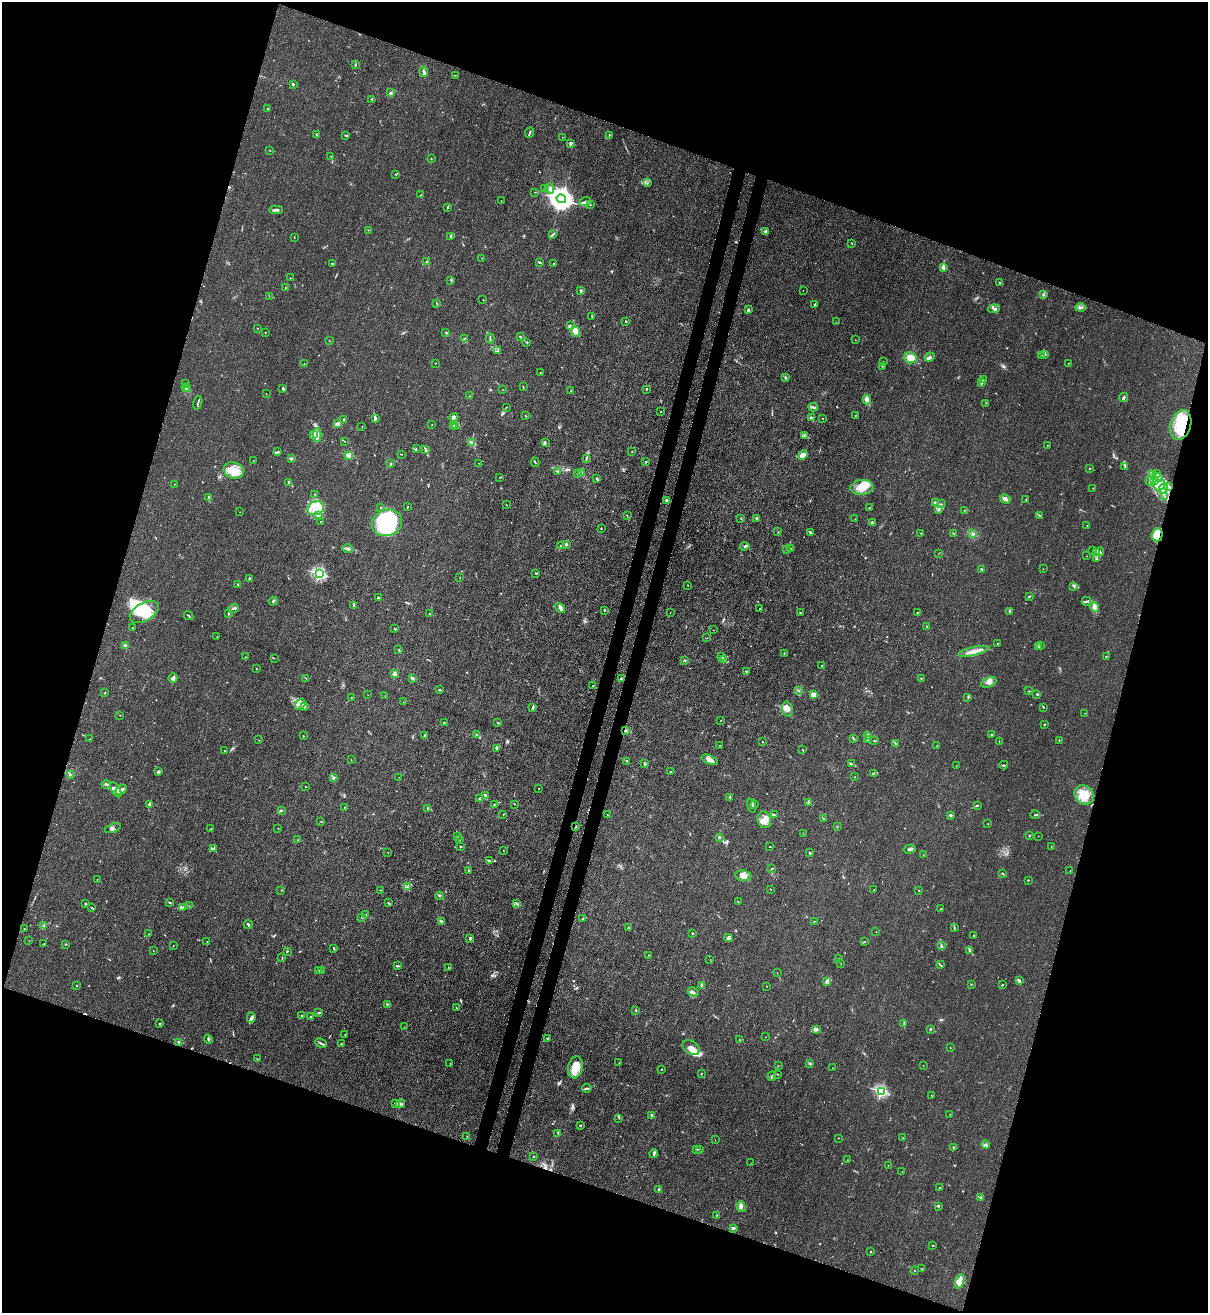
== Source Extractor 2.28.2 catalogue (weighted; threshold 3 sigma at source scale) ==
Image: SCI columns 224-5044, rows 36-5277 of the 5387 x 5310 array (HDU 1 of 3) = the unmasked area's bounding box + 8 px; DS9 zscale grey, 4 x 4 block average (1 PNG px = mean of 4 x 4 image px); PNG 1210 x 1315 px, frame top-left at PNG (2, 2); each listed source drawn as its Kron ellipse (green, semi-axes under 4 px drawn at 4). Shown black and unused: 38% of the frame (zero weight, under 3 of 4 exposures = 7% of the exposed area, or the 3 px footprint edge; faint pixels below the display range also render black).
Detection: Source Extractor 2.28.2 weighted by HDU 2 'WHT'. Background 0.0294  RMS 0.0029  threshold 0.0133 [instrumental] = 3 sigma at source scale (4.5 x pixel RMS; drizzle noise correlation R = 1.50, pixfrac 1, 0.05/0.05 arcsec/px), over >= 5 px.
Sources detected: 641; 3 too faint to see at this stretch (4 x 4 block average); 10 inside a brighter object's white glare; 6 cosmic-ray / hot-pixel residue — neither listed nor drawn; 30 coinciding with a brighter row at this scale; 57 inside a brighter listed object's ellipse — not listed separately; of the other 535, all 500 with FLUX_AUTO >= 0.379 (the completeness limit of this list) listed and drawn (35 fainter detections not listed), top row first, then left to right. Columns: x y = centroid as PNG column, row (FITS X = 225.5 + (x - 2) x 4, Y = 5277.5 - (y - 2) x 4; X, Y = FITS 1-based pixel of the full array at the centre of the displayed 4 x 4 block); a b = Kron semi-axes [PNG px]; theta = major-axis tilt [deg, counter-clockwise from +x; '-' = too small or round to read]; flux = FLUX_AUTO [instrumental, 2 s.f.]
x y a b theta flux
355 65 2 2 - 1.2
424 72 5 2 - 6.3
455 75 2 2 - 0.63
293 84 3 2 - 1.5
390 93 4 2 - 2.1
372 99 3 2 - 1.2
268 108 2 2 - 0.64
530 133 5 2 - 2.1
316 134 2 2 - 0.92
346 135 3 2 - 0.87
610 135 2 2 - 0.78
562 137 2 2 - 0.41
570 144 4 2 - 2.1
270 150 2 2 - 0.7
331 157 2 2 - 0.55
431 159 2 2 - 0.5
396 174 2 2 - 1.5
647 183 2 2 - 0.66
545 188 2 2 - 0.85
550 188 5 2 - 3.1
535 192 2 2 - 0.45
421 195 2 2 - 0.53
561 199 5 4 - 2300
501 201 2 2 - 0.72
585 202 6 3 20 5.5
590 205 2 2 - 0.7
447 208 2 2 - 0.68
276 210 7 2 1 4
369 230 2 2 - 0.69
766 232 3 2 - 8
553 234 4 2 - 1.3
451 237 3 2 - 1.9
294 238 2 2 - 0.58
852 243 2 2 - 0.7
481 258 2 2 - 0.38
426 262 2 2 - 1.1
539 262 3 2 - 2.2
554 263 2 2 - 0.6
333 264 2 2 - 2.4
944 268 4 3 - 3.7
291 278 2 2 - 0.4
451 280 2 2 - 0.89
1000 283 3 2 - 2
286 288 2 2 - 0.79
803 290 2 2 - 0.46
581 291 3 2 - 5.2
1043 294 2 2 - 3.8
269 296 2 2 - 0.41
483 300 2 2 - 0.66
437 303 2 2 - 0.58
815 304 2 2 - 2.3
1080 307 5 2 - 3.7
994 309 6 3 7 3.7
748 310 3 2 - 2.4
592 316 2 2 - 0.71
626 321 2 2 - 0.79
836 322 2 2 - 0.4
570 326 2 2 - 6.9
258 329 2 2 - 0.61
575 331 6 4 -67 7.4
265 332 2 2 - 0.78
446 333 3 2 - 1.1
520 337 3 2 - 1.8
465 338 2 2 - 1.3
490 338 5 2 - 1.8
855 340 2 2 - 0.44
329 341 2 2 - 0.54
527 343 2 2 - 0.69
497 351 3 2 - 1.2
1042 355 2 2 - 0.5
1044 355 2 2 - 0.63
930 357 5 3 - 3.5
910 358 6 5 - 16
883 362 2 2 - 0.64
435 363 2 2 - 0.8
1068 363 2 2 - 0.53
304 364 2 2 - 0.43
882 366 2 2 - 0.94
541 373 2 2 - 0.76
785 377 3 2 - 1.3
983 380 2 2 - 1.2
981 382 2 2 - 0.74
185 384 3 2 - 1.5
186 387 3 2 - 1.8
523 387 3 2 - 1.1
283 388 2 2 - 2.6
188 389 4 2 - 2.7
503 389 2 2 - 0.4
646 389 2 2 - 0.79
571 391 2 2 - 0.79
266 394 2 2 - 0.61
470 396 2 2 - 0.65
1123 397 5 2 - 2.5
867 400 5 3 - 4.7
198 403 7 2 75 2.4
986 403 2 2 - 0.51
506 407 2 2 - 0.75
813 407 5 2 - 3.1
660 412 2 2 - 0.54
856 415 2 2 - 0.42
526 416 2 2 - 0.52
454 417 4 3 - 4.1
811 418 3 2 - 2.4
822 418 2 2 - 0.51
375 419 3 3 - 4.1
344 420 2 2 - 1.1
338 423 3 3 - 4.1
432 425 2 2 - 0.5
1181 425 15 10 74 64
453 426 2 2 - 1.5
456 426 3 2 - 1.8
362 427 2 2 - 0.73
314 434 3 2 - 1.5
317 435 6 3 -89 5.8
805 435 4 3 - 2.6
344 441 2 2 - 0.51
545 442 3 2 - 2.6
472 443 4 2 - 2.5
1047 445 2 2 - 0.54
416 449 2 2 - 0.87
426 450 3 2 - 2.1
632 451 2 2 - 0.82
278 452 4 2 - 2.7
401 454 2 2 - 0.64
349 455 2 2 - 62
803 455 5 4 - 11
586 458 2 2 - 0.93
291 459 4 2 - 2.2
253 461 2 2 - 0.39
535 462 5 2 - 1.3
646 462 2 2 - 1.4
479 463 3 2 - 0.54
390 464 2 2 - 1
1125 466 2 2 - 1
1089 468 2 2 - 0.91
234 470 10 8 -19 23
557 472 2 2 - 0.97
581 472 3 3 - 2.1
577 474 2 2 - 0.66
1153 474 3 2 - 2.7
1156 474 2 2 - 1.2
500 477 2 2 - 0.77
1159 478 5 2 - 3.6
597 479 4 2 - 1.4
1155 480 4 2 - 1.7
1150 481 4 2 - 2.6
289 482 3 2 - 2.8
174 484 2 2 - 0.43
1159 485 6 5 - 14
1168 486 4 2 - 1.9
862 487 11 7 6 20
1093 488 2 2 - 0.43
1163 488 5 3 - 6.2
315 494 2 2 - 0.75
1165 497 2 2 - 1
208 498 3 2 - 1.9
1005 499 5 2 - 7.6
1026 500 3 2 - 1.3
666 501 3 3 - 3
935 502 4 2 - 2.1
941 504 2 2 - 1
506 505 2 2 - 0.67
408 507 2 2 - 1.1
315 508 8 6 23 24
380 508 2 2 - 0.55
869 508 2 2 - 1.8
939 510 2 2 - 1.5
964 510 2 2 - 0.86
240 512 2 2 - 0.44
318 515 4 2 - 2.1
627 515 3 2 - 0.67
1039 515 3 2 - 1.6
741 518 2 2 - 0.56
756 518 3 2 - 1.7
855 519 2 2 - 0.39
321 522 2 2 - 1
872 522 2 2 - 6.6
387 523 15 13 20 150
1087 526 2 2 - 0.85
601 529 2 2 - 0.92
778 532 2 2 - 0.42
810 532 4 2 - 2.5
921 533 2 2 - 0.48
954 534 3 2 - 0.9
973 534 2 2 - 1.5
1157 535 6 5 - 12
566 544 2 2 - 3.8
560 546 2 2 - 1.3
745 546 5 2 - 2.1
791 548 2 2 - 0.7
348 549 5 3 - 4.1
787 549 2 2 - 0.49
1093 551 3 2 - 1.8
1096 552 3 3 - 3
1100 552 4 2 - 2.2
939 553 2 2 - 0.44
1087 556 2 2 - 0.57
1097 558 2 2 - 0.78
981 569 3 2 - 1.5
1043 569 2 2 - 0.39
319 573 2 2 - 340
536 573 2 2 - 0.88
249 578 3 2 - 2
460 578 2 2 - 0.56
238 584 2 2 - 1.9
688 585 2 2 - 0.38
1074 586 4 2 - 2.4
1029 596 3 2 - 1.1
378 598 2 2 - 2.3
273 601 4 2 - 2.2
1086 601 4 3 - 3.1
354 605 4 3 - 2.5
1095 607 5 3 - 8.7
234 608 5 2 - 3.7
560 608 6 3 -47 5.1
760 609 2 2 - 0.77
604 610 2 2 - 1.3
144 612 16 9 30 43
670 612 2 2 - 0.7
1010 612 3 2 - 1.9
429 613 2 2 - 0.61
800 613 2 2 - 1.3
918 613 2 2 - 0.85
228 614 4 2 - 1.5
188 616 5 2 - 1.7
926 626 2 2 - 0.62
133 628 2 2 - 1.3
395 629 2 2 - 2.4
713 630 2 2 - 0.44
217 636 2 2 - 0.46
706 638 2 2 - 0.65
997 643 2 2 - 0.63
1040 645 2 2 - 0.52
125 646 2 2 - 25
1038 647 2 2 - 0.68
399 650 2 2 - 1.5
973 651 15 3 13 13
784 653 3 2 - 1.3
722 656 2 2 - 0.71
1106 656 3 2 - 0.78
245 657 2 2 - 0.56
274 658 2 2 - 0.62
724 659 3 2 - 2.1
684 660 2 2 - 1.5
822 666 2 2 - 0.48
257 669 2 2 - 0.57
746 671 3 2 - 1.8
394 674 4 3 - 3
173 678 5 4 - 5.3
305 678 2 2 - 0.54
621 678 3 2 - 0.95
921 678 2 2 - 0.97
412 679 3 2 - 1.8
989 682 8 4 22 7.3
593 686 2 2 - 0.82
440 690 3 2 - 2.1
798 690 2 2 - 0.99
1029 691 2 2 - 0.96
105 693 3 2 - 0.79
1037 694 2 2 - 2.3
368 695 2 2 - 0.43
814 695 4 3 - 7.5
385 696 2 2 - 0.38
352 697 2 2 - 0.57
968 697 3 2 - 0.92
404 702 2 2 - 0.42
300 704 6 4 57 8.1
305 706 2 2 - 0.87
533 707 4 2 - 3.8
1043 707 2 2 - 0.81
787 709 8 5 -75 13
1085 713 2 2 - 0.45
120 715 2 2 - 0.42
721 721 2 2 - 0.43
444 723 2 2 - 1.5
498 723 3 2 - 0.71
1044 725 2 2 - 1.2
625 731 3 2 - 1.4
992 734 3 2 - 1.1
425 735 4 2 - 2.4
476 735 2 2 - 0.64
303 736 2 2 - 1.6
868 736 2 2 - 1.2
853 738 2 2 - 0.87
90 739 2 2 - 0.59
258 740 2 2 - 0.65
867 740 3 2 - 1.2
874 740 3 2 - 1
1059 740 2 2 - 0.75
999 741 2 2 - 0.59
763 742 2 2 - 2.5
895 743 4 2 - 1.6
719 746 2 2 - 0.97
937 746 2 2 - 0.47
497 749 3 3 - 2.4
803 750 2 2 - 0.89
225 751 2 2 - 0.65
351 760 2 2 - 0.54
710 760 8 3 -23 8.3
626 761 2 2 - 0.59
644 764 3 2 - 1.6
852 764 4 2 - 2.1
1004 765 4 2 - 2
956 766 2 2 - 0.57
670 771 2 2 - 1.1
158 772 3 2 - 2.4
873 773 3 2 - 1.1
70 775 2 2 - 0.61
399 777 2 2 - 0.69
855 777 2 2 - 0.41
333 778 2 2 - 3.1
106 784 4 2 - 3.2
305 787 2 2 - 2.3
539 788 2 2 - 0.76
116 790 8 3 -60 8.9
121 790 6 2 30 5.9
1084 795 10 9 - 29
486 796 3 2 - 1.4
729 797 3 2 - 1.6
479 799 3 2 - 3.1
808 803 3 3 - 2.2
150 804 4 3 - 3
514 804 2 2 - 0.43
754 804 2 2 - 1.6
494 805 3 2 - 1
977 805 3 2 - 1.4
751 806 7 3 -76 4.7
345 807 2 2 - 0.86
428 808 2 2 - 8.9
281 811 3 2 - 1.7
607 814 2 2 - 0.53
503 815 2 2 - 0.69
774 815 4 2 - 2.1
950 815 2 2 - 5.4
1035 815 5 2 - 1.4
824 819 2 2 - 1.1
764 820 8 6 -73 15
321 822 2 2 - 0.51
988 824 2 2 - 0.57
837 826 2 2 - 0.49
575 827 2 2 - 1.1
113 828 8 2 19 4.8
278 828 2 2 - 0.94
211 829 2 2 - 0.49
803 833 2 2 - 0.49
1029 835 2 2 - 2.1
457 836 2 2 - 3.3
1038 836 2 2 - 0.39
719 837 2 2 - 1.5
460 839 2 2 - 0.5
298 840 2 2 - 1
460 846 2 2 - 1
1051 846 2 2 - 0.55
770 847 2 2 - 0.68
214 848 2 2 - 1.1
909 849 6 3 16 6.1
503 851 2 2 - 0.78
388 853 2 2 - 0.4
810 853 3 2 - 1.9
923 855 2 2 - 0.44
489 861 3 2 - 1.1
772 868 3 2 - 0.72
468 870 2 2 - 1.2
1070 871 2 2 - 0.41
1002 873 3 2 - 2.2
743 876 8 5 -9 9.9
97 879 2 2 - 0.54
1028 880 2 2 - 1.6
407 886 3 2 - 1.3
771 889 2 2 - 0.54
281 890 2 2 - 0.53
380 890 2 2 - 0.66
874 890 2 2 - 0.72
919 890 2 2 - 0.98
439 896 4 2 - 1.7
169 902 2 2 - 0.91
738 902 3 2 - 0.62
388 903 2 2 - 1
85 904 2 2 - 3
517 904 3 2 - 1.6
189 906 2 2 - 0.51
91 907 3 2 - 1.1
183 907 2 2 - 0.98
940 909 2 2 - 1.3
366 914 2 2 - 0.72
361 917 2 2 - 0.41
583 919 3 2 - 2.9
441 921 4 3 - 2.3
814 921 2 2 - 0.58
248 925 4 2 - 2.1
44 926 2 2 - 1.2
954 927 3 2 - 0.86
628 928 2 2 - 1.4
24 929 2 2 - 0.56
876 932 2 2 - 0.49
692 933 3 2 - 1.2
149 934 2 2 - 0.56
974 935 2 2 - 3.3
729 938 4 3 - 5.5
470 939 3 2 - 2.1
29 941 2 2 - 0.4
207 941 2 2 - 0.4
865 941 2 2 - 1.1
44 944 2 2 - 0.88
65 944 2 2 - 1.2
941 945 3 2 - 1.5
173 946 2 2 - 0.46
334 948 2 2 - 1.9
970 950 2 2 - 1.9
153 951 2 2 - 0.52
287 951 2 2 - 1.5
648 955 2 2 - 0.86
282 958 2 2 - 0.67
839 959 2 2 - 0.44
710 960 2 2 - 0.38
841 963 2 2 - 0.43
941 965 2 2 - 1.2
397 966 4 2 - 2.2
448 968 2 2 - 1.2
319 970 2 2 - 0.57
321 970 2 2 - 0.7
777 973 2 2 - 0.47
1019 981 4 2 - 3.8
826 982 2 2 - 0.64
971 984 2 2 - 1.4
77 985 2 2 - 0.89
701 985 4 2 - 3.3
1003 985 2 2 - 1
767 986 2 2 - 0.75
693 992 5 3 - 4.1
387 1004 3 2 - 1.3
456 1007 2 2 - 0.83
636 1010 2 2 - 0.79
319 1013 2 2 - 0.68
302 1016 2 2 - 5.1
251 1017 5 3 - 3.8
311 1017 2 2 - 1
904 1023 3 2 - 1.2
159 1024 2 2 - 1.4
404 1027 2 2 - 0.55
816 1029 4 3 - 5.3
930 1029 3 2 - 1.5
345 1034 2 2 - 0.53
766 1037 2 2 - 0.42
547 1038 2 2 - 0.62
208 1039 4 2 - 2.4
739 1040 2 2 - 1.3
178 1042 2 2 - 1.2
321 1043 6 2 -27 3
341 1044 2 2 - 1.5
691 1047 10 6 -36 14
950 1047 2 2 - 0.48
257 1059 2 2 - 0.9
450 1063 2 2 - 0.86
619 1063 3 2 - 0.62
810 1063 4 2 - 2.1
923 1065 2 2 - 0.39
778 1066 2 2 - 0.53
575 1067 11 7 80 29
832 1068 2 2 - 0.44
662 1069 2 2 - 0.52
701 1074 3 2 - 0.85
778 1074 2 2 - 0.58
772 1076 5 2 - 3.2
587 1088 4 2 - 3.1
881 1091 2 2 - 290
932 1095 2 2 - 0.42
395 1104 4 2 - 2.3
401 1104 4 3 - 4.9
950 1114 2 2 - 0.76
652 1115 2 2 - 6
619 1118 2 2 - 0.93
580 1125 2 2 - 2.3
558 1133 2 2 - 0.6
467 1137 2 2 - 0.46
838 1138 2 2 - 0.95
902 1138 2 2 - 0.53
715 1140 2 2 - 0.52
986 1145 4 2 - 1.7
953 1148 2 2 - 1.5
697 1149 2 2 - 0.76
699 1149 3 2 - 1.2
654 1154 4 2 - 1.9
533 1157 2 2 - 0.6
847 1160 2 2 - 0.42
751 1163 2 2 - 0.45
888 1165 2 2 - 0.48
902 1172 2 2 - 0.38
939 1187 2 2 - 0.67
659 1189 2 2 - 10
980 1197 3 2 - 1.6
938 1206 3 2 - 1.7
741 1207 5 2 - 7.4
716 1215 2 2 - 0.9
733 1228 3 3 - 5.3
933 1245 2 2 - 0.84
871 1251 3 2 - 0.84
921 1269 2 2 - 0.75
914 1271 2 2 - 0.55
960 1281 7 4 70 13
Overlapping masked pixels (flux is a lower limit): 5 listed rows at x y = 1181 425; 1157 535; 625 731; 1084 795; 575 827
Diffuse or blended objects may show on this block-average render without a row.